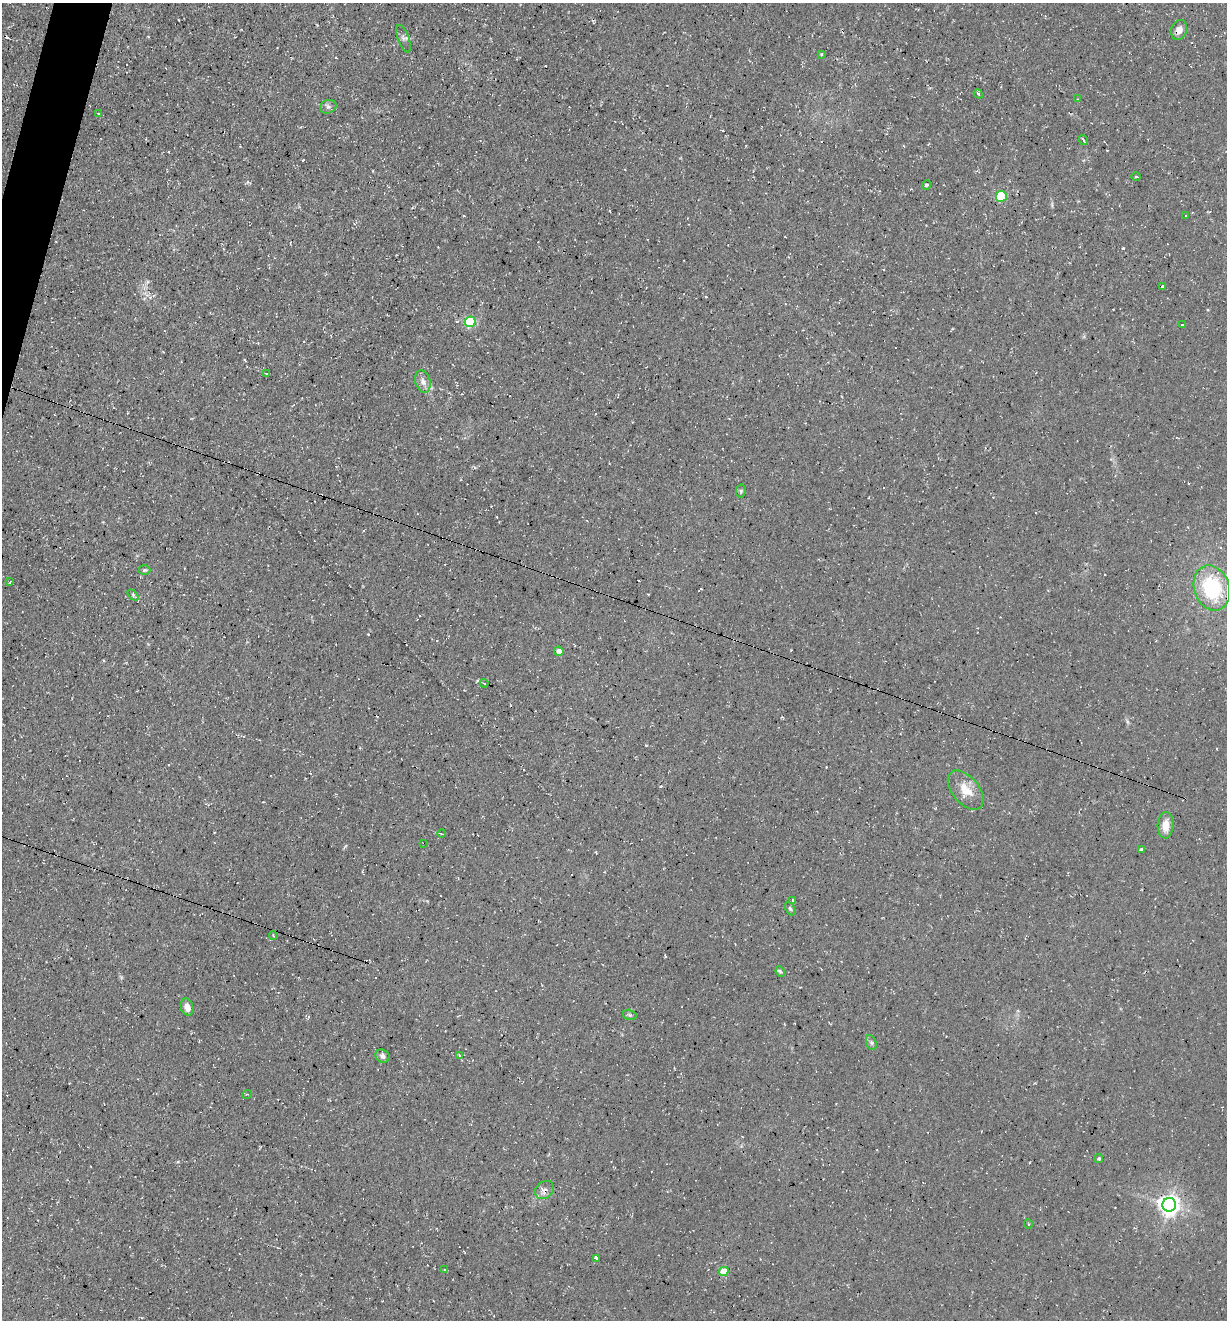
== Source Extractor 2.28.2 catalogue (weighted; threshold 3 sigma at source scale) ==
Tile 11 of 4 x 4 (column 3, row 3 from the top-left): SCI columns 2587-3811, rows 1320-2637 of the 5290 x 5272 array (HDU 1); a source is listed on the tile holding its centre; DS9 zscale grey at full resolution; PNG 1229 x 1322 px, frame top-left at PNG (2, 3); each listed source drawn as its Kron ellipse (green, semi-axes under 4 px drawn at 4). Shown black and unused: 1% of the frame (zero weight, under 3 of 4 exposures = <1% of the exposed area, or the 3 px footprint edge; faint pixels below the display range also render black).
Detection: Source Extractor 2.28.2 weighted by HDU 2 'WHT'; one run over the whole footprint, this tile lists its part. Background 0.0861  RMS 0.0059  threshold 0.0264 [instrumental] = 3 sigma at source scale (4.5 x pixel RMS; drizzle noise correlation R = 1.50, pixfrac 1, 0.05/0.05 arcsec/px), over >= 5 px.
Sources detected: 55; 9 cosmic-ray / hot-pixel residue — neither listed nor drawn; the other 46 listed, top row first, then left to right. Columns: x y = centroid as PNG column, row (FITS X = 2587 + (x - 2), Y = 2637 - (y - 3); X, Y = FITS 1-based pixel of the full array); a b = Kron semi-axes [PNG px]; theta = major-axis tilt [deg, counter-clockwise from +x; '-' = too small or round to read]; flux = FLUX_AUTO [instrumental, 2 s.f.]
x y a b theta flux
1179 30 10 7 71 3.9
403 38 14 5 -69 2
821 54 3 3 - 0.57
978 94 5 4 - 0.82
1077 99 3 2 - 0.41
328 107 8 6 22 1.6
98 113 4 3 - 0.54
1083 140 5 2 - 2
1136 177 5 3 - 0.64
926 185 4 4 - 1.2
1001 196 5 5 - 30
1185 216 3 2 - 0.7
1163 287 3 3 - 4.1
470 322 5 5 - 48
1182 325 3 2 - 0.5
267 374 3 2 - 0.65
423 382 11 7 -73 3.3
741 491 6 5 - 0.85
144 570 6 5 - 0.84
10 582 4 2 - 0.42
1212 588 23 17 -70 47
133 595 6 4 -47 0.9
559 651 5 4 - 3.8
484 683 4 3 - 0.54
966 790 23 13 -50 10
1166 825 13 8 87 6.6
442 834 4 2 - 0.46
424 843 2 2 - 1.1
1141 850 4 4 - 1.6
793 900 4 2 - 0.71
790 908 7 4 -62 0.99
273 936 4 3 - 0.85
780 972 5 4 - 0.87
187 1007 9 6 -72 3.9
630 1015 7 5 -15 1
871 1043 8 5 -70 1.2
459 1055 4 3 - 0.99
382 1056 7 6 - 2.1
247 1094 5 3 - 0.48
1099 1159 4 4 - 0.78
545 1190 10 8 41 3.5
1169 1205 7 7 - 370
1028 1224 5 3 - 0.52
596 1258 4 3 - 3.1
444 1270 3 2 - 0.6
724 1271 5 4 - 13
Overlapping masked pixels (flux is a lower limit): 3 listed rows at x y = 1179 30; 424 843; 545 1190